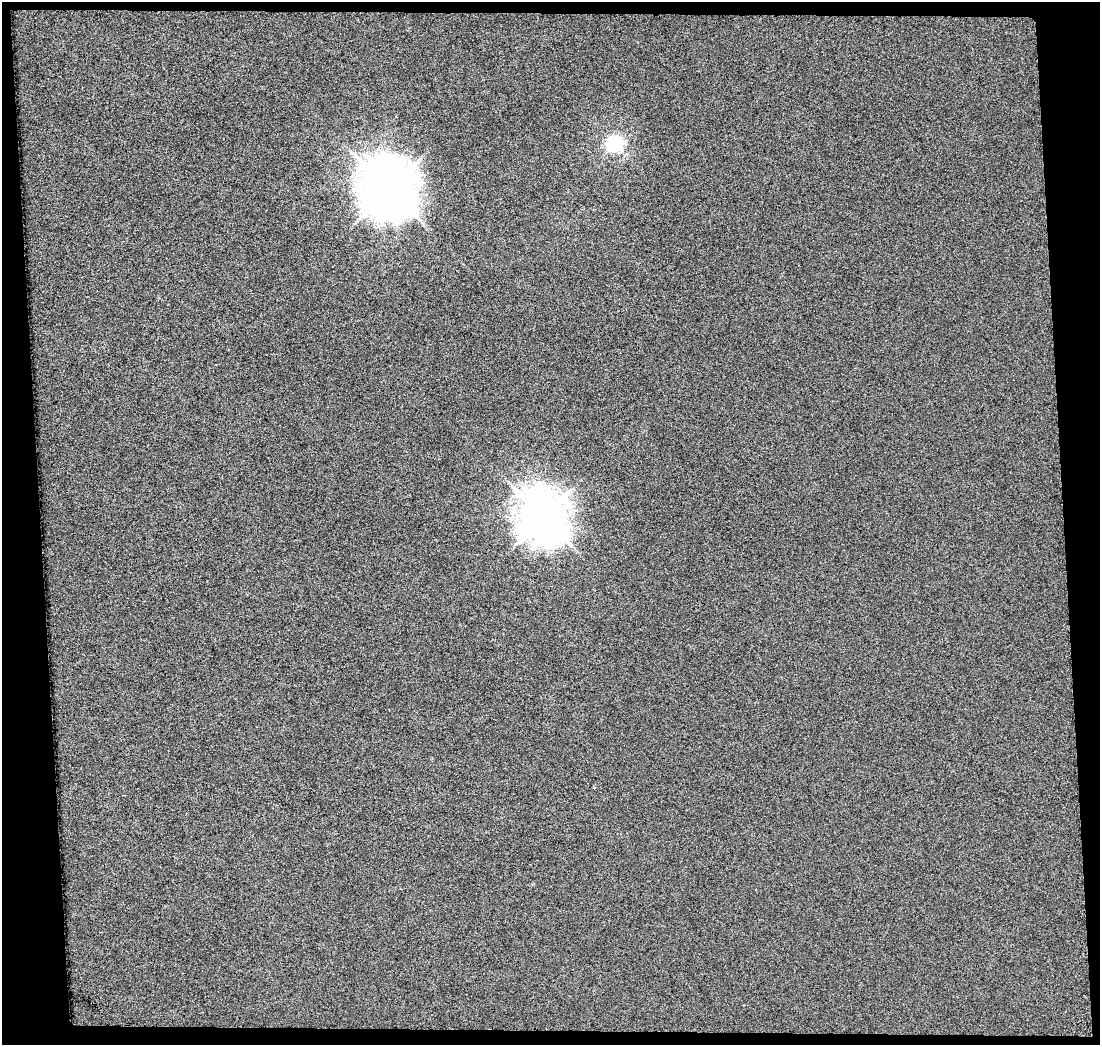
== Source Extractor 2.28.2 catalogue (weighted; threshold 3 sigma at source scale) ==
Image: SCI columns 4-1101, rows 2-1044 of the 1101 x 1044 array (HDU 1 of 3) = the unmasked area's bounding box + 8 px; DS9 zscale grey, full resolution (1 PNG px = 1 image px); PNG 1102 x 1047 px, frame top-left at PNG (2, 2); no overlay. Shown black and unused: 9% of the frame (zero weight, under 3 of 6 exposures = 2% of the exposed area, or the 3 px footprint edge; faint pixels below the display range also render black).
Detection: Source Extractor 2.28.2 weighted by HDU 2 'WHT'. Background 0.00159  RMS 0.0042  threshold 0.0173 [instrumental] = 3 sigma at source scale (4.09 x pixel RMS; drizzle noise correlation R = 1.36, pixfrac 0.8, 0.0396/0.0396 arcsec/px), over >= 5 px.
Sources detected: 3; all 3 listed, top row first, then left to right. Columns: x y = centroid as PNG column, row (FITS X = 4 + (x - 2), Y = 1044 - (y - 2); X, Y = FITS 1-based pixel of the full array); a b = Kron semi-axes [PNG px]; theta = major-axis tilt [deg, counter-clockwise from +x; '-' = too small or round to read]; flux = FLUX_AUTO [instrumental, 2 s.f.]
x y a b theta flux
614 143 7 6 - 120
389 189 18 16 -66 1900
544 517 16 14 -68 1200